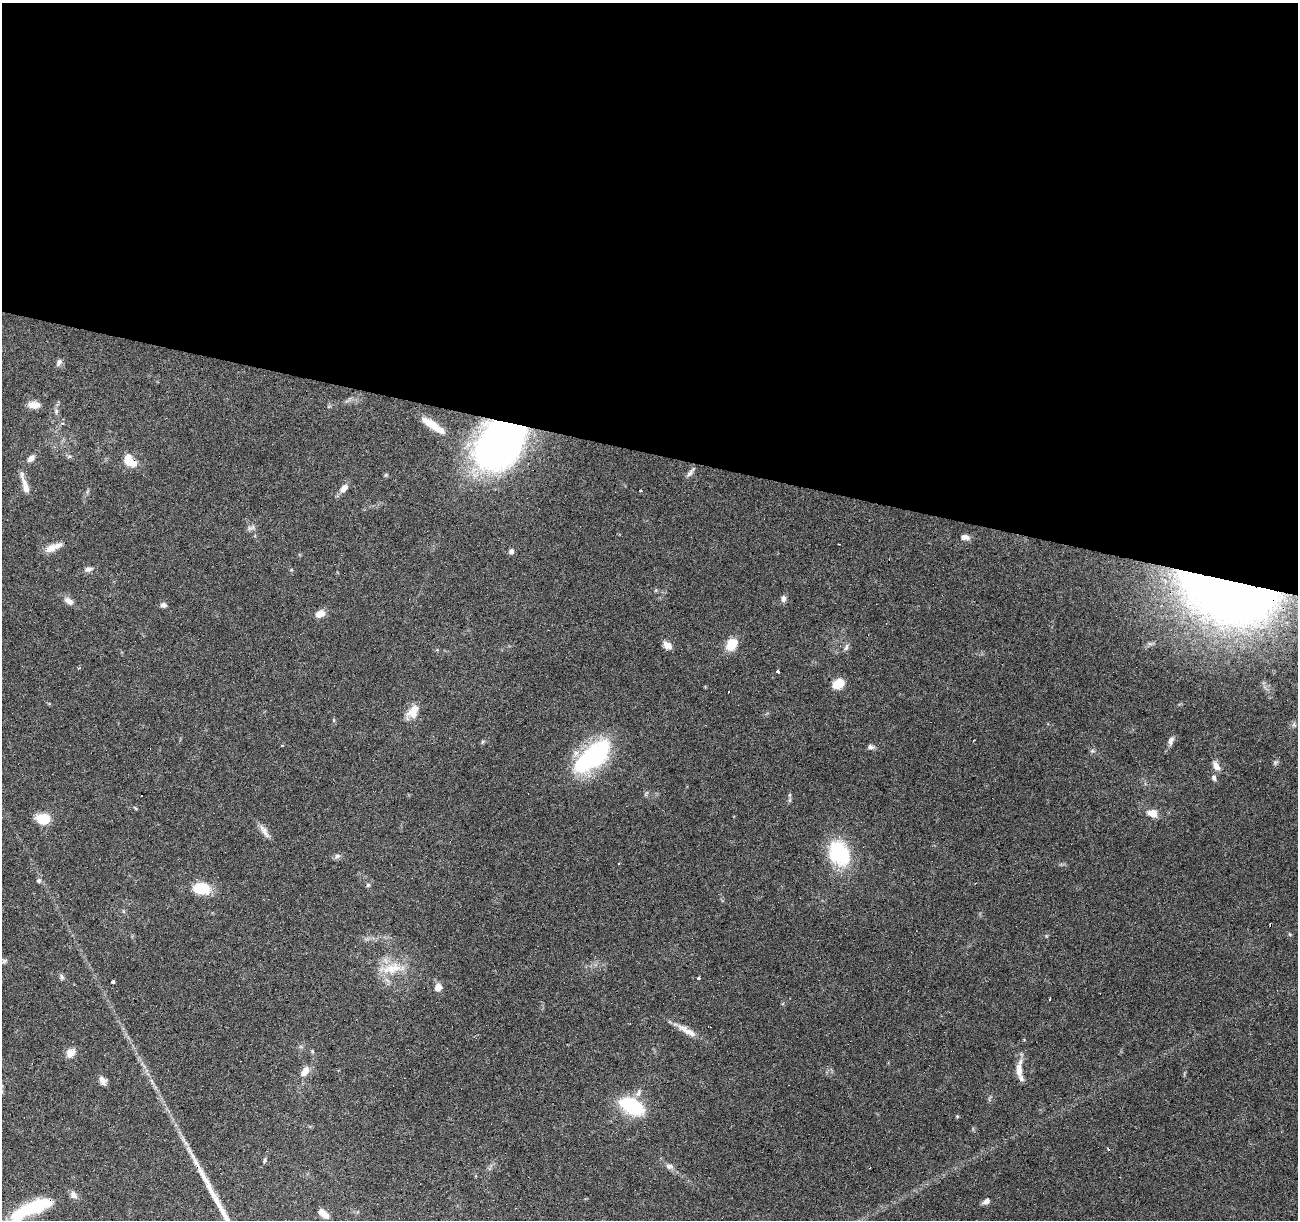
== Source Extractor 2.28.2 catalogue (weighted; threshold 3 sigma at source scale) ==
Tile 3 of 4 x 4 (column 3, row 1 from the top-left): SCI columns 2595-3890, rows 3871-5088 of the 5191 x 5367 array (HDU 1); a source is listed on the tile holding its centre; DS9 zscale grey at full resolution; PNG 1300 x 1222 px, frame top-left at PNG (2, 3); no overlay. Shown black and unused: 37% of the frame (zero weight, under 4 of 8 exposures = <1% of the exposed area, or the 3 px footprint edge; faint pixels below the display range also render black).
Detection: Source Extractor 2.28.2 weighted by HDU 2 'WHT'; one run over the whole footprint, this tile lists its part. Background 0.0351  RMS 0.0019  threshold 0.00791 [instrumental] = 3 sigma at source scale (4.09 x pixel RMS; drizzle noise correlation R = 1.36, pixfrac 0.8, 0.0396/0.0396 arcsec/px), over >= 5 px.
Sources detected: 85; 2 inside a brighter object's white glare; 11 cosmic-ray / hot-pixel residue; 1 long thin detection or spike segment (spike, bleed or trail) — not listed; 6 inside a brighter listed object's ellipse — not listed separately; the other 65 listed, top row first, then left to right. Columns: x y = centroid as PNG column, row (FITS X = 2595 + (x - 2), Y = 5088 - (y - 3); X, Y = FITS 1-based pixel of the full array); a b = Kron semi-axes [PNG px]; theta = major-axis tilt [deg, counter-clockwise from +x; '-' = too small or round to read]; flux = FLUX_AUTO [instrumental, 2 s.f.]
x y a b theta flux
59 362 10 6 56 0.56
34 405 15 8 -6 1.6
63 423 3 3 - 0.61
436 428 27 9 -27 2.4
499 444 43 32 48 110
69 456 7 4 1 0.29
31 458 11 7 37 0.84
132 463 14 9 -16 2
691 472 16 5 51 0.66
25 486 22 7 -73 1.7
344 488 12 7 45 1.2
640 490 3 3 - 0.71
249 528 8 6 -47 0.57
965 537 11 6 -1 0.97
51 548 14 9 28 1.6
511 551 6 5 - 0.62
88 569 11 7 11 0.66
1230 595 90 44 -14 170
783 599 8 7 - 0.64
69 601 13 8 -35 1.1
163 605 7 6 - 0.59
320 614 10 7 21 1.7
731 644 13 10 49 3.7
667 645 9 7 -36 1.5
846 647 9 5 68 0.58
778 672 3 3 - 1.8
838 684 9 7 31 4.7
413 712 21 12 53 2.3
973 740 3 2 - 0.27
1171 741 11 6 80 0.69
483 742 6 5 - 0.27
870 747 9 6 -6 0.61
1092 751 6 4 18 0.27
593 757 42 19 45 27
1275 763 8 5 17 0.34
1216 766 12 7 -61 1.2
1214 778 8 6 -69 0.5
789 795 6 4 70 0.22
1152 813 11 8 -10 1.8
43 819 14 10 -7 3.9
264 831 22 7 -57 1.2
839 854 20 15 -60 16
337 856 8 6 1 0.5
39 881 6 6 - 0.42
368 885 5 5 - 0.33
201 888 12 8 -8 8.3
4 961 8 5 30 0.42
391 969 35 13 10 4.7
62 977 8 5 -69 0.43
698 979 3 3 - 0.81
113 981 3 3 - 1.6
438 987 9 7 81 1.3
1049 999 3 3 - 2.1
687 1031 32 8 -30 2.2
70 1053 12 10 49 1.4
305 1071 15 9 56 1.6
1019 1071 22 9 -84 2
102 1081 11 8 -62 0.99
634 1109 26 18 2 8
957 1116 5 4 - 0.19
265 1160 7 4 77 0.29
669 1166 12 7 -1 0.73
986 1201 8 6 25 0.79
32 1208 51 12 26 15
324 1214 14 6 -39 1.5
Overlapping masked pixels (flux is a lower limit): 4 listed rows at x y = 499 444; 132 463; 1230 595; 32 1208
Isophote crosses this tile's border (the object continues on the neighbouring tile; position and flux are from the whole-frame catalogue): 1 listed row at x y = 32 1208